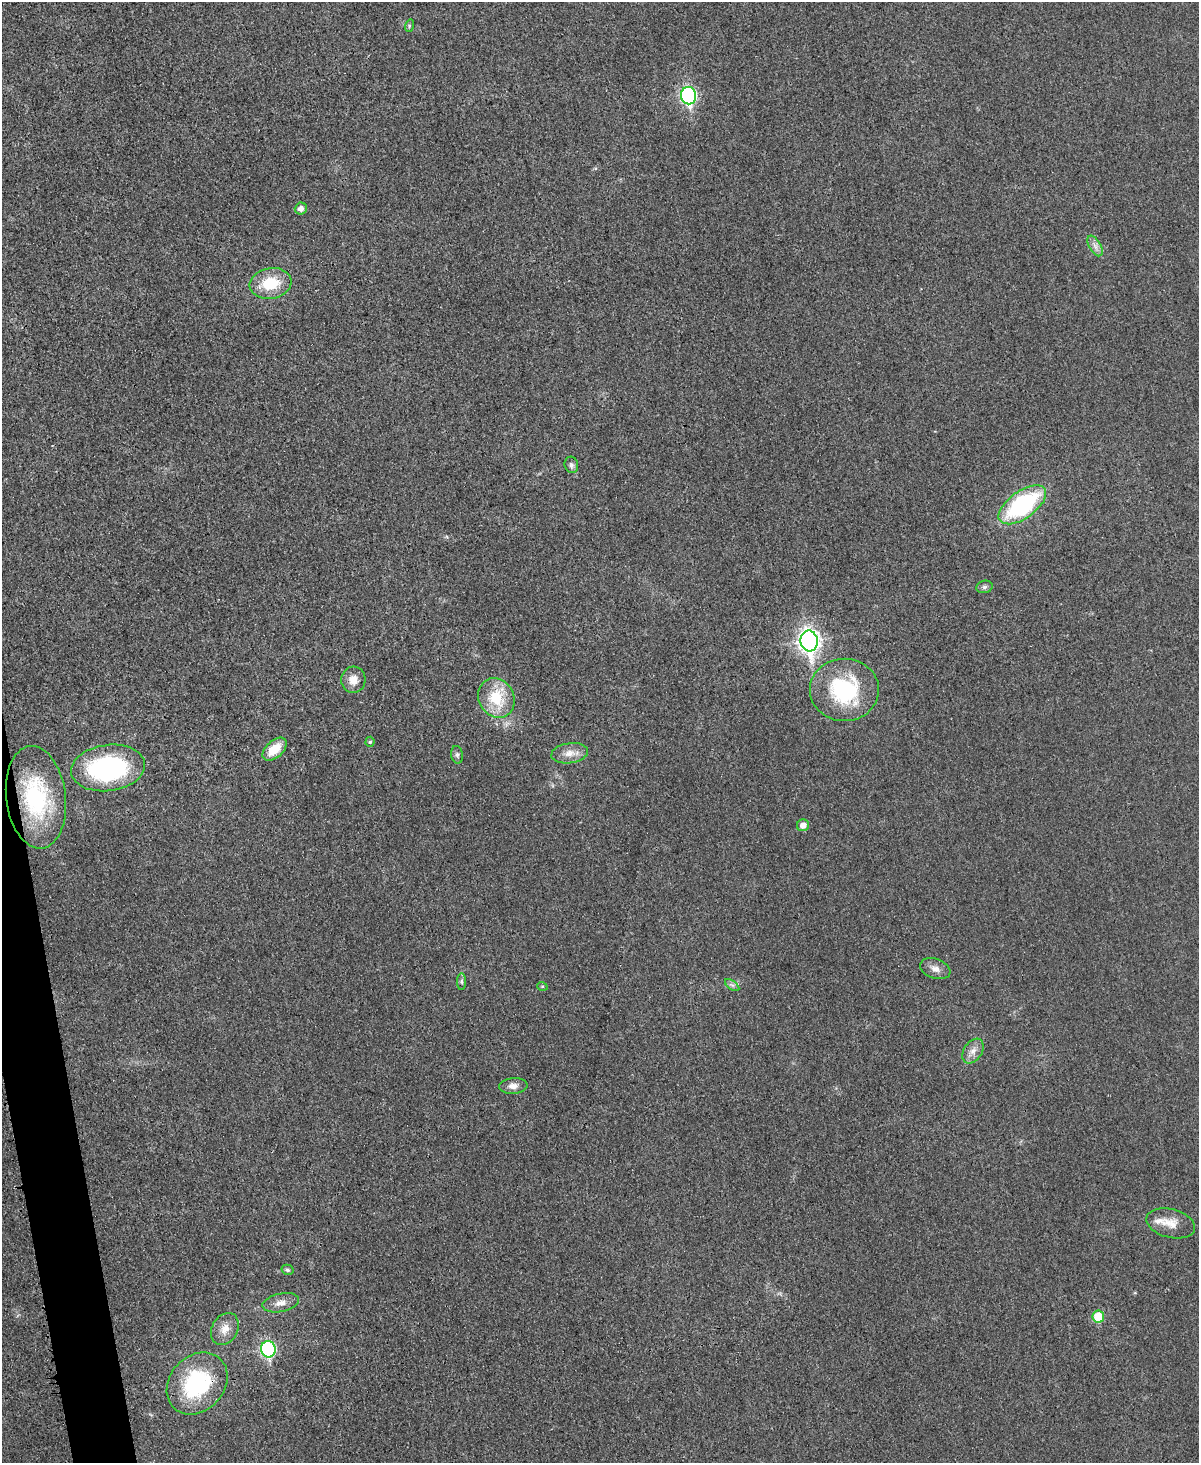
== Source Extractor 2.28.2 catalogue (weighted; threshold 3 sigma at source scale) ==
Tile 7 of 4 x 3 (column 3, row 2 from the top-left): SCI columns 2409-3605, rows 1716-3176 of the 4803 x 4779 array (HDU 1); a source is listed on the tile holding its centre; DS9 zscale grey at full resolution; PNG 1201 x 1465 px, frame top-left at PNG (2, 2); each listed source drawn as its Kron ellipse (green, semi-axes under 4 px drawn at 4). Shown black and unused: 2% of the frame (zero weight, under 3 of 4 exposures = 1% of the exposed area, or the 3 px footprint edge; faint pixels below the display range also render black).
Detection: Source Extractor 2.28.2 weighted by HDU 2 'WHT'; one run over the whole footprint, this tile lists its part. Background 0.0344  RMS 0.0066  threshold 0.0296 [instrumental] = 3 sigma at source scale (4.5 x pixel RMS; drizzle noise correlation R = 1.50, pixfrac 1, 0.05/0.05 arcsec/px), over >= 5 px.
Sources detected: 33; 1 inside a brighter listed object's ellipse — not listed separately; the other 32 listed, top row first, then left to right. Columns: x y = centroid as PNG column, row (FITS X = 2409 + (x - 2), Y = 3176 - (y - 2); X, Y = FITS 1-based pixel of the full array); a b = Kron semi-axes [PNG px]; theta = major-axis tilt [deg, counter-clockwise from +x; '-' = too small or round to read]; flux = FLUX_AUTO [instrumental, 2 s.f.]
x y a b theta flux
409 26 6 4 73 1
689 96 9 7 -79 140
301 209 6 6 - 4.2
1095 246 11 6 -60 3.4
271 283 21 15 9 24
571 465 8 6 -75 2.1
1022 505 27 13 36 87
984 587 8 6 15 1.7
809 641 10 8 -82 400
353 680 13 12 - 6.8
844 690 34 31 -1 65
496 698 20 17 -61 25
370 742 5 4 - 1.1
275 749 14 8 43 15
570 753 18 10 8 7.2
457 755 9 6 -79 1.7
108 768 37 23 8 110
36 797 51 30 -83 74
803 825 6 6 - 4.9
935 969 16 9 -19 4.9
462 982 8 4 -89 1.5
732 985 8 4 -36 1.7
542 986 5 3 - 0.6
973 1051 13 9 56 4.9
513 1086 14 8 4 4.5
1171 1223 25 14 -14 9.9
288 1270 6 5 - 1.5
281 1303 18 9 12 6
1098 1317 6 6 - 21
225 1329 17 12 61 7.5
268 1349 8 7 - 100
197 1383 34 27 47 66
Overlapping masked pixels (flux is a lower limit): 1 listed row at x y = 197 1383